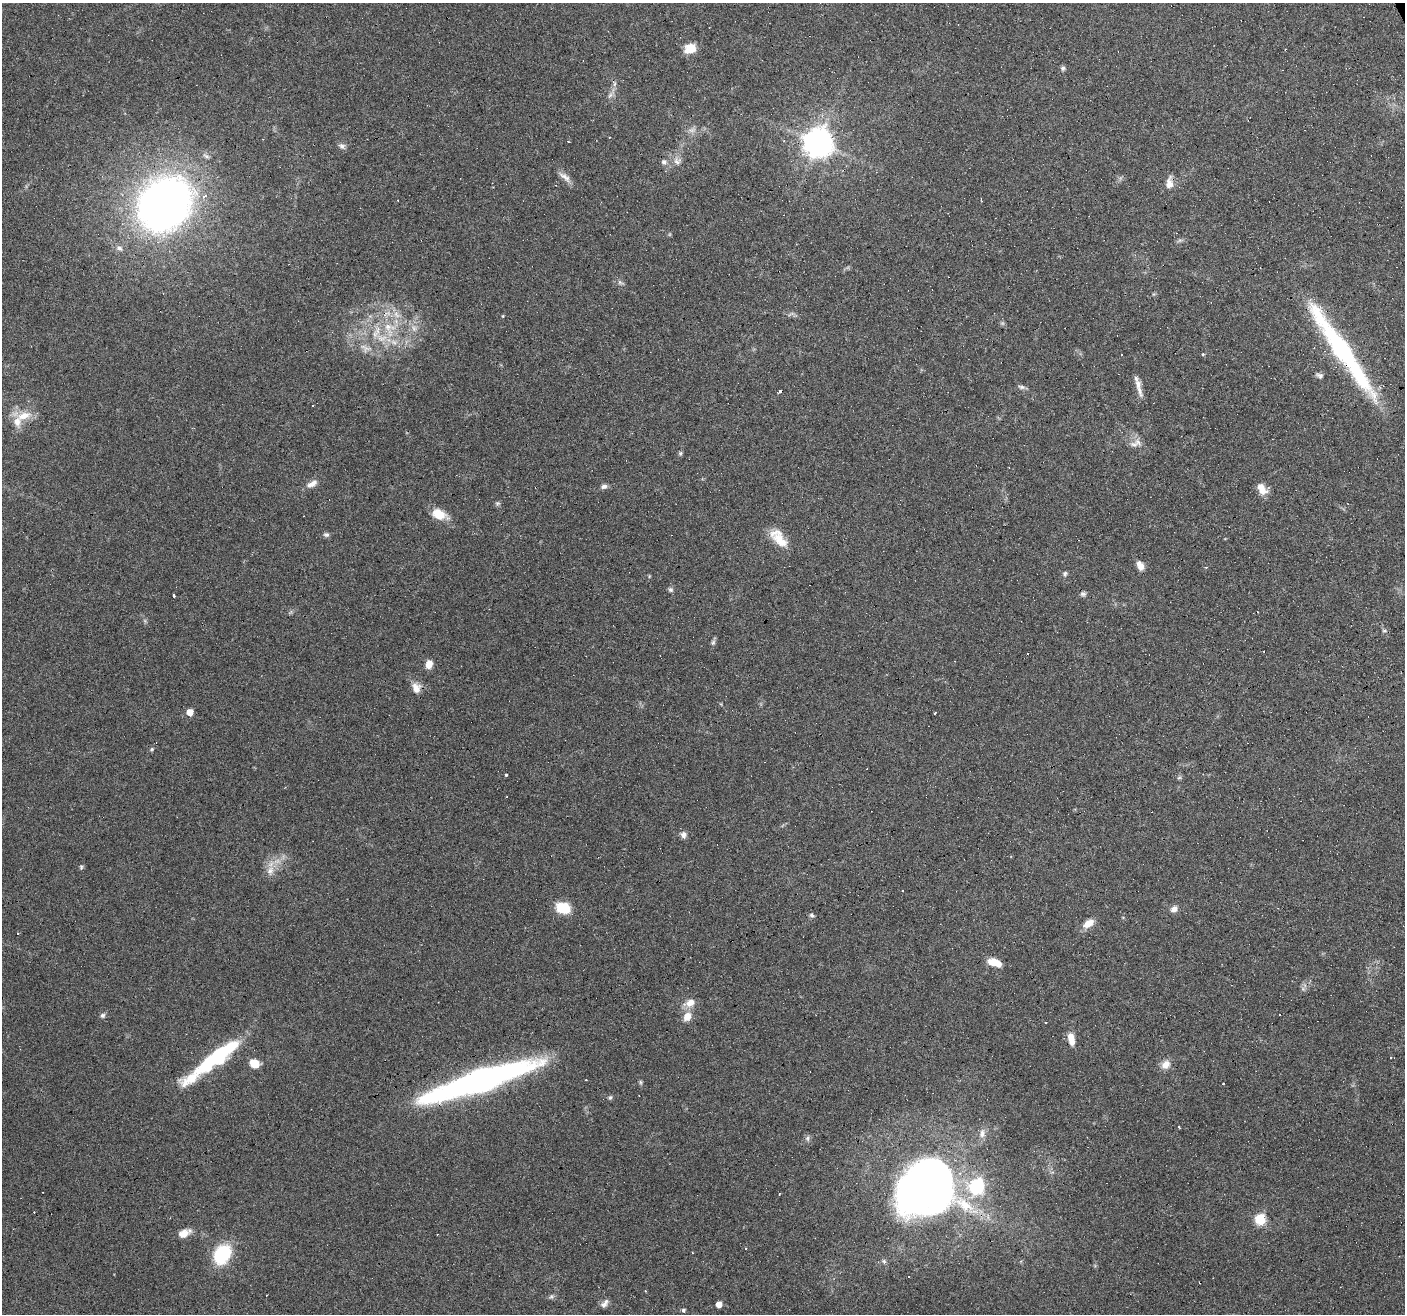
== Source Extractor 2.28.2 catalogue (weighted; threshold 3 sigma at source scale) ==
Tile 10 of 4 x 4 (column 2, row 3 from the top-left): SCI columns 1404-2806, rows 1394-2705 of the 5611 x 5467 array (HDU 1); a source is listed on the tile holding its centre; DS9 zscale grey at full resolution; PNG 1407 x 1316 px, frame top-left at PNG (2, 3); no overlay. Shown black and unused: <1% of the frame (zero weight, under 4 of 8 exposures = <1% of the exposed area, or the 3 px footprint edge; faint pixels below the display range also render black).
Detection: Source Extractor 2.28.2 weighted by HDU 2 'WHT'; one run over the whole footprint, this tile lists its part. Background 0.0498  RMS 0.0024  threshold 0.00977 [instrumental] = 3 sigma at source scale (4.09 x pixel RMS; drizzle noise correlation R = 1.36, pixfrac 0.8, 0.0396/0.0396 arcsec/px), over >= 5 px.
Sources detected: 119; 2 too faint to see at this stretch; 1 inside a brighter object's white glare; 27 cosmic-ray / hot-pixel residue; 1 long thin detection or spike segment (spike, bleed or trail) — not listed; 8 inside a brighter listed object's ellipse — not listed separately; the other 80 listed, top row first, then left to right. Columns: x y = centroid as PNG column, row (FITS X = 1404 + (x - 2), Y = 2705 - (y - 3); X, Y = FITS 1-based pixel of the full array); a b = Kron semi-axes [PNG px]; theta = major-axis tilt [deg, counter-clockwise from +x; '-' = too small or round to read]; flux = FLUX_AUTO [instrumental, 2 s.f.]
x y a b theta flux
690 48 15 11 20 2.8
1063 68 6 6 - 0.52
614 84 7 4 71 0.51
610 95 8 5 45 0.63
692 130 10 7 14 0.94
818 143 9 9 - 340
342 146 9 7 -19 0.77
677 161 11 11 - 1.5
664 162 7 7 - 0.73
565 177 20 7 -37 1.5
1169 183 15 9 86 2
205 196 5 5 - 0.84
164 204 42 34 46 150
1180 240 7 4 18 0.44
119 248 8 6 -18 0.65
620 282 9 5 -34 0.59
396 315 12 7 -46 1.6
503 316 5 3 - 0.19
388 327 26 12 -68 6
365 348 18 9 -24 2.2
1203 354 3 3 - 0.38
1320 375 9 6 -17 0.64
1138 384 16 9 -82 1.8
1021 387 10 5 -6 0.63
313 406 3 2 - 0.26
24 416 22 11 16 3.6
1134 444 12 7 -8 1.3
680 453 6 5 - 0.38
312 484 16 7 28 1.6
604 486 8 6 14 0.71
1260 487 16 8 -39 2.2
497 503 7 5 1 0.41
439 514 20 11 -19 3.7
326 534 8 6 -9 0.57
779 538 28 12 -49 4.5
1141 567 9 8 - 1.3
1065 574 7 6 - 0.49
670 589 7 6 - 0.49
1083 594 9 5 0 0.59
174 595 3 3 - 0.48
1257 612 2 2 - 0.17
1384 631 8 4 -8 0.36
713 643 8 5 63 0.53
1264 651 3 3 - 0.83
429 664 9 7 88 1.9
416 688 14 11 -75 2
190 712 5 5 - 3
935 712 3 3 - 1.2
152 749 5 4 - 0.31
506 775 3 3 - 0.66
1179 778 6 4 19 0.32
683 835 9 7 -75 0.96
81 867 7 5 90 0.36
270 870 14 9 63 2.1
563 908 11 8 -14 8.7
1174 909 9 7 29 1.2
812 915 7 5 -24 0.48
1088 923 15 8 31 2.2
997 963 15 8 -35 2.4
690 1003 15 9 22 2.2
103 1015 7 6 - 0.52
687 1016 9 7 64 2.7
1071 1039 15 7 -78 2.4
217 1057 55 13 37 23
255 1064 8 7 - 3.9
1166 1064 12 9 50 1.9
479 1080 100 17 18 90
640 1082 6 5 - 0.33
610 1098 7 4 52 0.39
982 1133 14 8 87 1.5
922 1189 58 51 43 110
1260 1219 6 6 - 21
184 1233 14 8 27 2.4
223 1254 14 10 58 19
884 1261 7 5 -45 0.52
908 1277 3 3 - 0.53
551 1296 7 5 44 0.47
605 1303 13 7 48 0.99
719 1304 5 5 - 2
683 1310 5 4 - 0.4
Overlapping masked pixels (flux is a lower limit): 3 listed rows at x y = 164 204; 479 1080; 922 1189